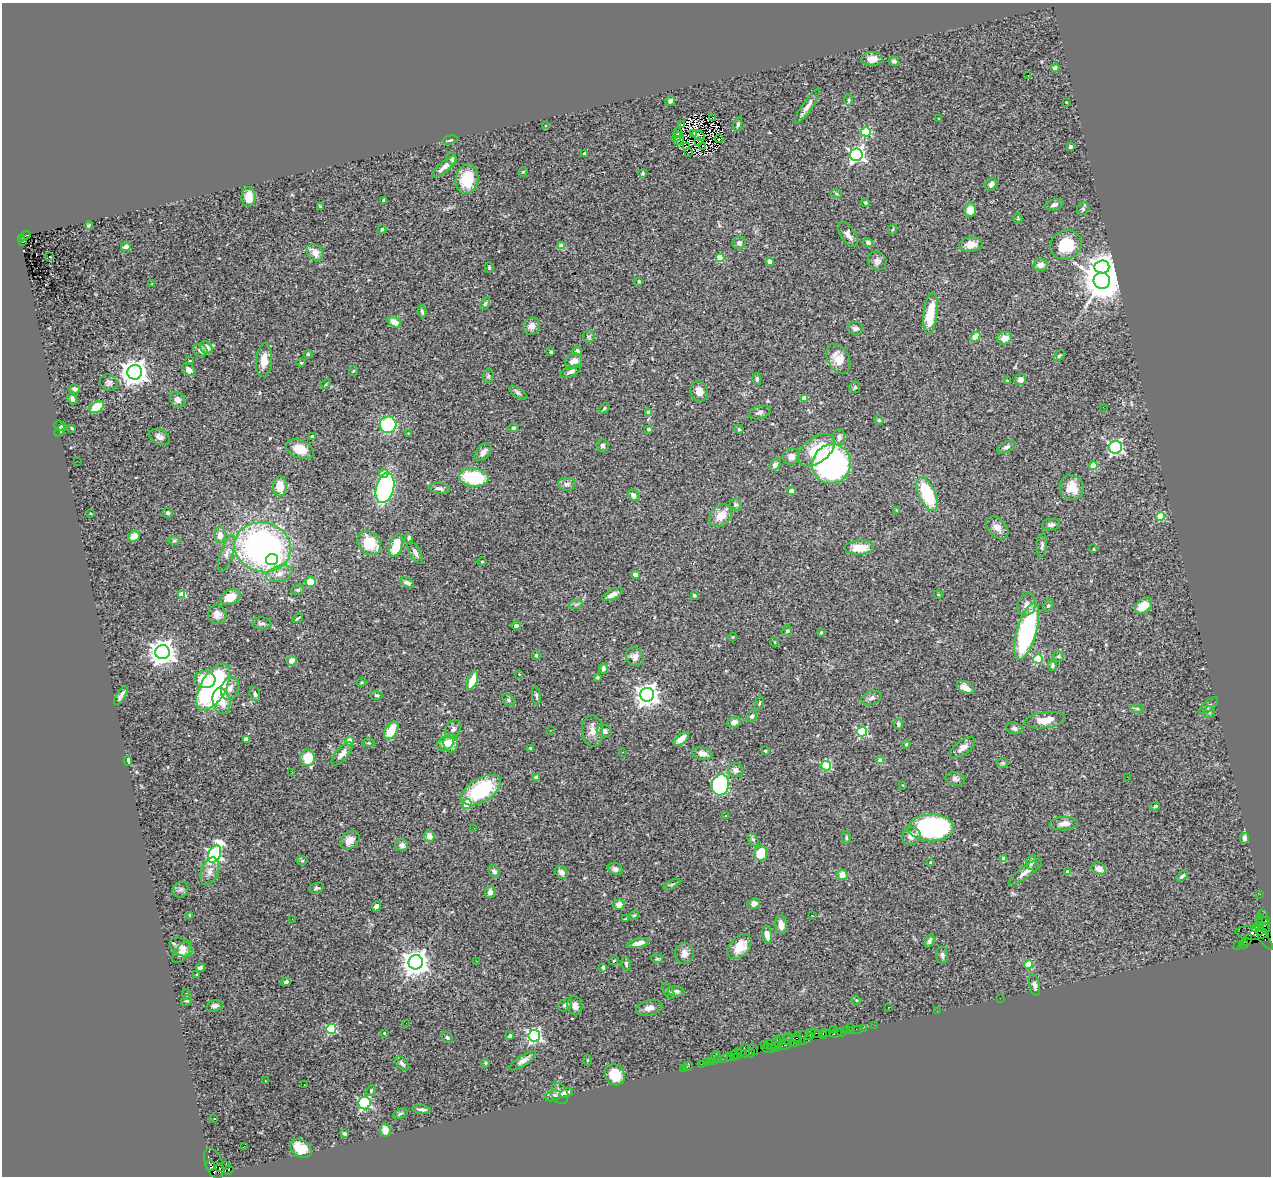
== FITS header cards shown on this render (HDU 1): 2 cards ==
NAXIS1  =                 1269
NAXIS2  =                 1174

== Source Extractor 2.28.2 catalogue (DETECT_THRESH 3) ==
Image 1269 x 1174 px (HDU 1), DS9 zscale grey, 1 PNG px = 1 image px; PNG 1273 x 1178 px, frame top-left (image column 1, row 1174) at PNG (2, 3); each listed source drawn as its Kron ellipse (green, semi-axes under 4 px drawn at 4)
Background 2.34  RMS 0.078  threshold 0.234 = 3 sigma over >= 5 px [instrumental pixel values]
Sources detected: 410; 3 with non-positive FLUX_AUTO (blend fragments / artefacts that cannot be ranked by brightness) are neither listed nor drawn; the other 407 listed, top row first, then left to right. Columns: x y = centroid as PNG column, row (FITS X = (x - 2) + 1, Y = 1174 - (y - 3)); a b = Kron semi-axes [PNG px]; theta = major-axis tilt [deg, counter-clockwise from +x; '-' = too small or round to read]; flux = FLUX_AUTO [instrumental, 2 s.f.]
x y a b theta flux
872 59 11 7 3 49
894 61 5 4 - 12
1055 68 4 4 - 20
1028 75 4 2 - 32
849 100 6 4 -89 6.3
670 101 5 4 - 13
1066 102 3 2 - 3.7
807 106 21 5 56 30
713 118 3 2 - 5
939 119 3 3 - 8.7
738 124 7 4 77 8.8
545 125 3 3 - 6.5
681 125 2 2 - 2.9
866 132 5 4 - 310
678 133 5 2 - 3.4
693 133 3 2 - 6.6
699 135 7 3 -30 2.7
677 137 6 2 34 8.4
719 139 4 2 - 3.9
450 140 7 4 16 8.9
679 140 6 2 44 0.61
699 142 3 2 - 4.9
703 146 2 2 - 4.1
686 147 3 2 - 3.7
1070 147 4 3 - 15
689 152 3 2 - 5.3
584 153 3 3 - 11
856 155 6 6 - 1500
451 159 7 5 -56 12
444 167 15 5 40 36
523 172 5 4 - 5.9
643 173 4 4 - 7
467 179 15 11 82 160
991 184 6 5 - 21
836 193 5 3 - 5.4
249 197 10 7 -89 69
384 200 4 3 - 22
865 203 4 3 - 6.8
1054 205 9 5 14 18
320 206 3 2 - 4.5
1083 209 6 5 - 12
970 210 7 5 85 75
1018 218 5 4 - 5.3
88 225 4 2 - 5.1
382 229 4 3 - 9
893 229 5 3 - 5.4
848 235 14 7 -57 27
25 236 6 4 39 690
22 238 3 3 - 240
23 242 3 2 - 480
868 242 5 4 - 18
739 243 6 6 - 19
971 245 11 7 4 41
1066 245 16 14 26 170
562 246 4 4 - 80
126 247 5 4 - 28
315 253 9 7 -47 43
50 257 3 3 - 45
720 258 4 4 - 160
769 261 4 4 - 33
877 261 10 9 - 22
1041 265 7 6 - 35
1102 267 7 6 - 3000
489 268 5 4 - 5.9
639 281 3 3 - 4.9
1102 281 8 8 - 16000
152 284 3 3 - 3.7
485 303 7 4 62 8.7
422 311 6 3 -80 11
930 313 21 6 83 150
394 322 7 5 -31 42
532 326 8 8 - 35
855 328 8 6 -8 18
589 337 6 5 - 9.5
975 337 6 4 47 75
1005 338 7 6 - 56
206 348 7 5 -44 35
200 350 7 6 - 15
577 351 5 4 - 25
551 352 3 3 - 6.7
308 354 4 4 - 5
1059 355 6 4 45 8.4
838 359 16 10 -61 71
264 360 16 8 86 56
190 361 4 2 - 3.4
574 361 9 7 35 49
301 363 4 3 - 4.4
189 370 7 5 -39 25
353 371 5 3 - 4.8
135 372 7 7 - 5300
570 372 11 5 24 17
488 376 7 5 77 8.2
757 379 6 4 -80 9.2
1020 379 6 5 - 30
1007 381 3 3 - 4.8
109 382 9 8 - 17
326 384 5 4 - 5.2
855 387 6 5 - 7.9
75 389 5 4 - 17
699 392 10 8 -70 43
518 393 10 4 -34 12
804 398 4 4 - 52
72 399 6 4 -59 17
177 400 8 7 - 25
97 407 8 5 31 120
1103 407 2 2 - 7
604 408 6 3 52 8.7
649 412 4 4 - 46
759 412 11 6 15 18
879 420 5 4 - 5.6
60 425 5 4 - 5.5
388 425 8 8 - 330
72 428 3 3 - 4.8
513 428 5 4 - 7.3
649 429 3 3 - 14
739 429 4 4 - 6
60 430 7 4 49 11
408 433 3 2 - 8.7
312 436 4 3 - 8.1
159 437 11 7 -27 26
839 437 8 6 -90 18
603 446 7 6 - 13
1006 447 9 5 25 14
1115 447 6 6 - 850
300 449 14 9 -22 74
816 450 21 12 37 160
483 452 10 6 49 26
791 457 9 8 - 33
77 461 2 2 - 8.3
831 464 20 19 - 1200
775 465 6 5 - 25
1093 466 4 4 - 140
384 474 4 4 - 72
474 478 15 9 -5 270
567 484 9 6 -5 20
280 486 10 6 88 81
1072 487 13 12 - 72
385 488 15 9 76 760
439 488 11 5 -8 20
791 491 4 3 - 34
927 494 18 8 -66 310
633 495 6 5 - 26
736 505 6 5 - 10
897 510 3 3 - 4.2
168 513 5 5 - 8.9
91 514 3 2 - 4.2
721 516 13 9 45 73
1160 517 4 4 - 190
1051 525 9 6 2 20
997 528 13 9 -44 41
220 535 8 6 -89 31
134 537 6 5 - 58
409 538 5 3 - 15
174 540 6 4 1 8.9
369 543 13 10 -46 170
1042 545 11 5 83 14
396 546 12 6 73 120
263 547 28 24 -16 1800
860 548 14 7 2 83
1094 549 3 2 - 4.2
415 553 13 5 -62 20
227 554 19 6 71 30
272 560 6 5 - 460
482 561 5 3 - 3.9
279 574 13 8 18 42
635 575 4 3 - 38
311 582 5 5 - 93
407 583 7 4 -28 19
298 590 6 5 - 8.7
182 594 4 4 - 140
938 594 4 3 - 4
612 595 11 5 27 25
694 595 4 3 - 6.5
230 597 10 7 24 69
576 604 7 4 19 10
1027 605 11 9 68 38
1048 606 6 4 63 9.2
1143 606 10 6 41 71
217 614 9 9 - 39
297 618 6 3 35 7
261 623 9 6 -2 15
516 625 4 4 - 22
787 631 5 5 - 9.2
1027 631 29 9 74 820
821 632 3 3 - 6.7
733 637 4 4 - 4.8
774 642 5 3 - 4
162 652 7 7 - 5300
536 655 4 3 - 7
1058 656 5 5 - 9.7
635 657 9 8 - 31
1038 659 5 4 - 250
292 661 5 4 - 36
1052 665 5 3 - 9.9
603 669 5 4 - 16
519 674 2 2 - 2.9
598 677 3 3 - 7.2
205 680 11 8 -5 130
472 680 10 4 68 100
362 682 5 3 - 4.9
213 687 26 12 60 1100
230 688 12 9 73 35
965 688 9 5 -28 41
255 694 7 5 -72 12
121 695 10 4 56 21
377 695 6 4 -3 7.4
647 695 7 7 - 3900
536 696 9 4 -80 9.3
871 698 10 6 19 18
508 700 7 5 -43 9.8
222 701 13 8 -77 89
759 703 7 3 80 6.7
1209 706 11 5 40 14
1137 709 6 4 -2 6.9
1209 712 6 5 - 9.7
752 716 6 5 - 11
1045 720 20 8 8 68
734 722 7 5 7 23
898 724 5 4 - 14
1014 728 8 6 -12 15
453 729 10 7 54 19
391 730 10 6 59 110
550 730 2 2 - 11
592 731 15 10 -86 44
604 731 7 6 - 18
862 732 5 5 - 430
246 739 4 4 - 41
681 739 9 5 40 51
350 741 4 4 - 170
369 743 6 3 0 6
446 743 9 6 31 30
451 743 9 7 -80 68
906 744 4 3 - 5.3
531 748 3 3 - 7.3
963 748 15 7 36 36
765 751 3 3 - 5
623 752 2 2 - 4.9
702 753 10 6 -12 26
342 754 14 6 49 33
308 758 8 7 - 140
128 761 5 3 - 34
880 761 4 4 - 62
1003 763 6 5 - 7.7
826 766 5 5 - 350
736 770 8 7 - 20
292 772 3 2 - 7.9
536 777 4 3 - 42
1127 777 2 2 - 68
955 779 10 6 -11 16
720 785 10 8 74 660
903 785 3 3 - 3.5
481 790 22 11 32 360
467 804 5 4 - 190
1155 806 5 3 - 7.3
726 815 3 3 - 12
1064 824 14 6 6 35
474 828 2 2 - 6
931 828 22 13 1 910
429 836 6 5 - 37
911 836 9 8 - 33
846 837 6 4 89 8.1
1244 838 5 4 - 23
753 839 7 5 -62 9.3
350 840 11 8 36 47
402 845 6 6 - 28
761 853 7 6 - 120
214 854 9 6 66 1300
1004 859 4 4 - 44
302 861 6 4 -1 6.2
1031 862 7 5 74 18
930 863 4 3 - 17
615 869 8 6 -22 17
1099 869 7 6 - 38
210 871 14 8 70 35
494 871 7 5 -49 13
561 872 7 5 -49 16
1025 872 20 5 36 30
1068 872 4 4 - 26
842 875 5 5 - 46
1182 876 7 4 40 9.3
672 884 9 3 26 8.5
316 888 7 5 18 9.9
180 890 8 7 - 14
490 892 6 5 - 23
1260 894 2 2 - 41
754 904 6 5 - 27
619 905 5 5 - 38
376 906 5 4 - 17
1263 914 2 2 - 61
190 915 3 3 - 4.5
634 915 5 4 - 6.1
812 915 3 2 - 14
292 919 3 2 - 4.1
626 919 3 2 - 4.8
1265 920 4 3 - 140
1263 923 10 5 -59 570
781 925 9 6 -86 37
1256 927 5 3 - 370
1260 927 8 3 -90 650
1265 928 4 2 - 110
1252 933 17 6 -3 1400
767 935 9 5 -79 33
1264 939 12 4 -53 140
1247 940 6 3 60 180
930 941 7 4 67 12
639 943 11 4 12 42
1244 944 4 2 - 140
1238 946 3 2 - 75
181 947 12 8 -33 34
740 947 14 9 49 84
182 952 13 6 51 38
684 953 10 9 - 34
942 955 8 5 -86 15
657 959 6 4 -6 6.6
476 961 3 2 - 9
614 961 5 3 - 5.4
416 962 7 7 - 5400
626 964 7 4 -83 8.6
1029 964 4 4 - 160
603 967 4 4 - 16
200 968 4 3 - 14
197 975 3 2 - 3.3
286 982 5 4 - 14
1034 985 11 5 -78 17
668 991 9 4 -58 11
676 991 8 5 -6 17
186 994 5 3 - 4.8
1000 998 2 2 - 20
186 1000 6 5 - 11
856 1000 5 4 - 5.5
565 1005 7 5 39 15
215 1006 8 5 16 20
575 1006 9 7 -78 27
888 1007 2 2 - 5.7
649 1008 13 7 16 30
937 1011 2 2 - 17
406 1023 2 2 - 3.6
874 1025 2 2 - 50
851 1027 3 2 - 240
863 1028 2 2 - 81
331 1029 5 5 - 440
833 1029 4 3 - 130
858 1029 6 2 0 110
846 1031 3 2 - 140
850 1031 3 2 - 220
826 1032 4 3 - 460
384 1033 3 2 - 3.4
817 1033 6 2 -33 270
836 1033 6 3 22 250
841 1033 3 2 - 140
811 1034 6 3 54 220
823 1034 4 2 - 290
510 1036 3 3 - 13
534 1036 6 6 - 1000
796 1037 5 2 - 360
447 1038 6 4 -34 9.5
803 1038 10 6 7 1400
787 1039 6 2 72 210
808 1039 4 2 - 130
780 1040 5 3 - 650
777 1041 5 2 - 360
796 1041 6 5 - 550
765 1044 2 2 - 60
771 1045 5 3 - 260
785 1045 7 3 15 490
744 1047 3 2 - 330
776 1047 6 2 32 78
769 1048 7 3 1 480
753 1049 6 3 -60 350
739 1052 2 2 - 140
751 1052 5 3 - 130
746 1054 3 2 - 140
734 1055 5 3 - 240
737 1056 3 3 - 170
730 1057 2 2 - 99
715 1058 7 2 76 57
725 1058 5 3 - 210
587 1060 5 3 - 5.1
719 1060 3 3 - 94
523 1061 15 5 33 27
710 1061 3 3 - 190
706 1062 2 2 - 33
485 1063 5 4 - 5.9
402 1064 8 5 -46 16
701 1064 2 2 - 67
688 1066 5 3 - 58
683 1068 2 2 - 12
615 1075 11 9 -55 110
265 1081 3 2 - 7.3
305 1085 4 2 - 5.6
371 1090 6 4 64 7.5
566 1093 7 4 20 13
560 1094 11 8 -64 29
553 1096 8 5 17 16
365 1103 6 6 - 660
421 1109 9 3 -7 14
400 1114 8 4 23 8.7
214 1119 3 2 - 6.4
385 1130 6 5 - 54
345 1134 4 3 - 9
244 1146 3 2 - 6.8
301 1148 11 8 -32 88
214 1163 16 8 -71 2300
211 1165 5 3 - 440
225 1166 2 2 - 38
219 1168 4 3 - 780
228 1170 5 3 - 540
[3 non-positive-flux detections neither listed nor drawn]